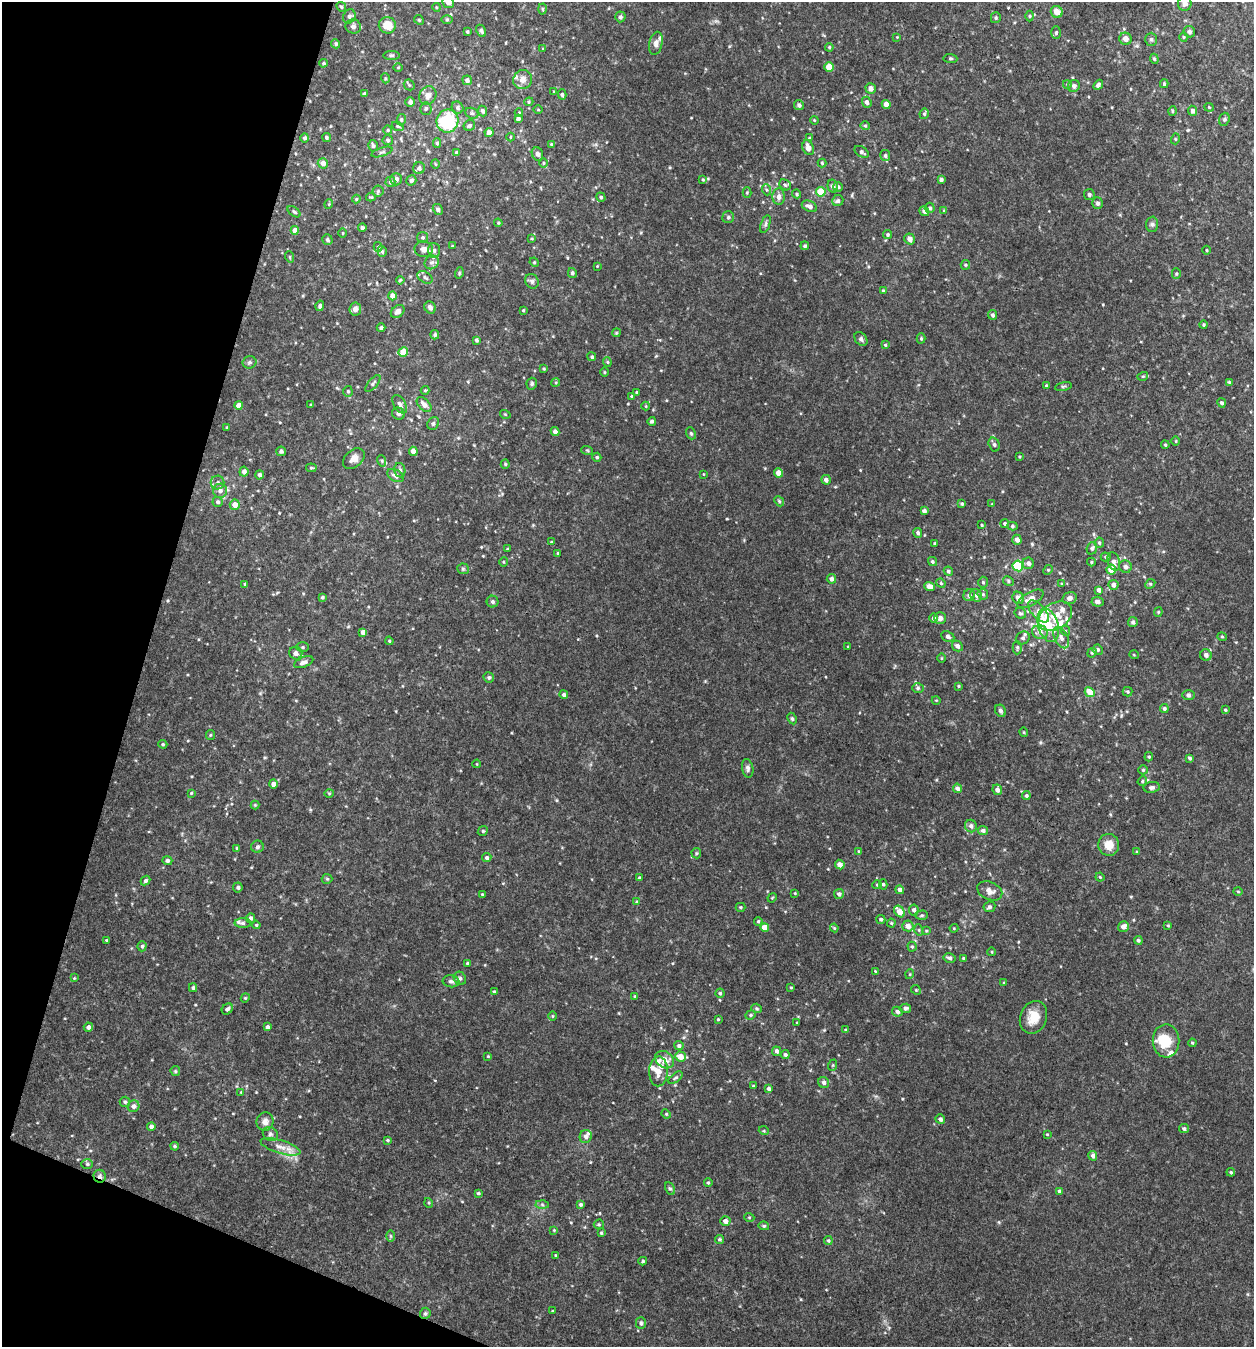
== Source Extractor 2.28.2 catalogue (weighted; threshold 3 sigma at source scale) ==
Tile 9 of 4 x 4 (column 1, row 3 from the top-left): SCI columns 265-1516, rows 1349-2693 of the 5404 x 5390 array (HDU 1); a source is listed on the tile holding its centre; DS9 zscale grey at full resolution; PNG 1256 x 1349 px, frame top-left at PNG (2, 2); each listed source drawn as its Kron ellipse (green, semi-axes under 4 px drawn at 4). Shown black and unused: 14% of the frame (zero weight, under 3 of 4 exposures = <1% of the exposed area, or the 3 px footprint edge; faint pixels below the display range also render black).
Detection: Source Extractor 2.28.2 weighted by HDU 2 'WHT'; one run over the whole footprint, this tile lists its part. Background 0.0844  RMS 0.0074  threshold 0.0332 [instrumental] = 3 sigma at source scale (4.5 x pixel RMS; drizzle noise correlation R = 1.50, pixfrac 1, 0.05/0.05 arcsec/px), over >= 5 px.
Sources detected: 474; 1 inside a brighter object's white glare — neither listed nor drawn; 21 inside a brighter listed object's ellipse — not listed separately; the other 452 listed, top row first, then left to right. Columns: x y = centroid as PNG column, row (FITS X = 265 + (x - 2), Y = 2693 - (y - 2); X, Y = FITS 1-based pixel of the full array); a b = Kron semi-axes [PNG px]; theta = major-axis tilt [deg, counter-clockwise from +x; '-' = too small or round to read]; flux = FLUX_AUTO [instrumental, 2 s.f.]
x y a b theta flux
448 2 6 6 - 5.2
1185 3 7 7 - 3.6
341 7 5 4 - 0.93
436 7 4 3 - 0.65
542 9 5 3 - 0.73
1057 12 6 5 - 6
349 16 7 6 - 1.8
1030 16 5 3 - 0.74
620 17 5 5 - 1.5
996 18 5 5 - 1.1
419 20 5 4 - 0.77
447 20 6 4 0 0.88
387 25 8 8 - 9.5
353 26 8 7 - 2.1
481 31 6 4 -60 1.9
467 32 3 3 - 0.95
1189 32 6 5 - 1.5
1056 33 6 5 - 1.6
897 37 4 4 - 0.57
1184 37 4 4 - 0.77
1125 39 6 6 - 3.7
1151 39 6 5 - 1.5
656 43 12 6 76 3.7
336 44 5 4 - 1.2
829 47 4 4 - 0.89
543 49 4 3 - 0.55
392 55 8 4 1 1.2
950 58 7 4 -5 1.1
1154 59 5 4 - 1
323 63 4 3 - 0.9
829 67 5 4 - 13
398 68 5 3 - 0.63
385 78 5 3 - 0.78
467 80 5 4 - 2.4
523 80 9 9 - 4.6
1067 84 4 4 - 0.8
1164 84 4 3 - 1.2
409 85 6 5 - 1
1098 85 5 4 - 1.7
1074 86 6 5 - 1.9
871 88 5 5 - 3.3
554 92 3 3 - 0.69
365 94 4 3 - 1.7
562 94 5 4 - 1
428 96 9 8 - 4.4
410 102 5 4 - 2.8
529 102 5 4 - 0.86
867 102 5 4 - 2.2
886 104 4 4 - 5.7
799 105 5 5 - 2
1209 107 4 4 - 0.76
458 108 6 5 - 1.8
426 109 6 5 - 1.7
538 110 4 3 - 0.62
482 111 5 4 - 2
1172 111 5 3 - 0.77
1192 111 5 4 - 2.4
472 113 7 5 -21 1.4
519 113 4 3 - 0.79
924 114 5 4 - 0.95
518 118 4 3 - 1.9
1224 119 7 5 69 1.2
401 120 5 4 - 1.2
814 120 4 3 - 0.6
447 121 11 11 - 40
469 125 6 5 - 2
398 126 6 4 -21 0.99
865 126 4 4 - 0.85
388 130 4 4 - 0.86
489 133 4 4 - 4.1
326 137 5 4 - 1.4
510 137 4 3 - 0.56
305 138 4 4 - 1.6
809 138 4 3 - 0.66
1175 139 5 3 - 0.76
388 140 5 5 - 1.4
437 143 5 4 - 1.2
551 144 4 3 - 0.74
373 146 6 5 - 1.7
808 148 8 5 -70 4.7
382 152 11 3 18 1.3
862 152 8 5 -35 1.9
456 153 4 3 - 1.9
537 154 7 5 -66 2.2
885 156 6 5 - 1.5
323 163 5 5 - 3.9
543 163 5 3 - 0.75
822 163 4 4 - 0.83
435 164 5 3 - 0.58
419 168 6 6 - 2.5
396 179 6 6 - 2.6
411 180 5 5 - 2
703 180 4 3 - 0.75
941 180 4 4 - 1.4
390 182 5 5 - 1.7
785 185 6 5 - 1.1
833 186 7 5 -77 3.1
838 187 5 4 - 1.6
767 190 6 4 -69 1.1
378 191 5 5 - 1.2
821 192 5 4 - 16
747 193 5 4 - 0.83
797 194 5 3 - 0.88
1089 195 5 5 - 1.7
779 196 8 6 88 3.4
371 197 5 4 - 0.82
601 197 5 4 - 1.2
356 199 4 4 - 0.67
838 201 6 5 - 1.8
1098 203 6 5 - 1.8
329 204 5 3 - 0.61
809 206 8 5 -22 3.8
930 208 5 5 - 1.5
438 210 6 4 -58 1.1
924 211 5 4 - 2.2
944 211 4 4 - 0.67
294 212 7 4 -36 1.2
728 217 6 6 - 1.4
498 223 4 3 - 0.78
765 224 9 4 72 1.5
1152 224 7 6 - 1.7
362 228 4 4 - 1
295 230 4 4 - 4.9
343 233 4 3 - 0.57
888 235 4 4 - 1
423 237 5 5 - 1.1
532 239 4 2 - 0.59
910 239 5 5 - 3.2
327 240 5 5 - 1.5
452 246 4 3 - 0.6
805 246 4 4 - 1.3
378 247 5 4 - 0.98
424 249 9 8 - 4.2
434 250 7 6 - 2.3
1206 250 4 3 - 0.67
382 251 5 4 - 1.2
290 257 6 3 -71 0.61
432 262 7 6 - 1.9
534 262 5 4 - 0.68
965 265 5 4 - 0.84
597 266 3 3 - 0.47
459 273 5 3 - 0.72
572 273 5 4 - 1.6
1176 274 5 4 - 0.94
425 277 8 5 -31 1.9
400 280 4 3 - 0.68
532 281 7 6 - 1.9
883 291 3 3 - 0.78
392 296 4 4 - 5.4
320 306 5 4 - 1.5
430 307 6 5 - 2.1
355 309 6 5 - 3.6
523 310 3 3 - 0.72
398 311 8 5 40 3.2
992 315 5 4 - 1.7
1204 325 4 4 - 0.93
381 328 4 4 - 1.4
616 333 4 3 - 0.69
435 335 4 4 - 1.3
921 338 5 4 - 0.88
861 339 8 5 -54 1.7
476 340 4 3 - 1.5
885 345 4 3 - 0.75
403 352 5 4 - 11
592 357 4 4 - 1.3
249 362 7 6 - 1.5
607 362 4 4 - 0.76
544 369 3 3 - 0.66
604 372 5 3 - 0.61
1143 376 5 3 - 0.79
556 382 4 3 - 0.71
1229 382 4 3 - 0.88
373 383 10 4 50 1.5
532 384 6 5 - 1.2
1046 385 3 3 - 0.7
1063 386 8 3 13 1
425 390 4 4 - 0.72
348 391 5 4 - 1.1
637 392 3 3 - 0.76
631 396 4 3 - 0.87
1222 403 5 4 - 1.4
400 404 10 6 -59 2.3
239 405 4 4 - 4.7
311 405 3 3 - 0.67
424 405 9 5 -47 4.2
646 406 4 4 - 0.66
398 414 6 6 - 2.3
505 414 5 3 - 0.63
652 421 4 3 - 1.2
433 423 7 5 61 1.5
227 428 3 3 - 1.2
555 431 4 4 - 2.7
691 433 6 4 -68 0.96
1176 441 5 3 - 0.59
994 444 7 5 -73 1.7
1165 445 4 3 - 0.82
587 450 6 3 -19 0.77
281 451 5 4 - 1.5
413 451 4 4 - 5.4
597 457 4 4 - 1.1
1019 457 4 3 - 0.64
354 459 12 8 41 5.2
382 461 6 3 -72 0.82
505 464 4 4 - 0.84
311 468 5 4 - 0.79
400 470 7 5 -79 2
244 472 5 4 - 2.8
778 473 4 4 - 6.8
703 474 3 2 - 0.43
260 475 4 4 - 2
395 475 9 5 -29 3.4
826 480 5 4 - 2.3
217 483 7 6 - 2
220 491 7 7 - 3.1
779 501 5 4 - 0.95
218 502 5 5 - 1.5
962 504 4 3 - 1
992 504 4 3 - 0.64
235 505 5 5 - 5.3
924 511 4 3 - 2.1
1005 524 4 4 - 1.4
982 525 3 3 - 0.68
1012 526 5 4 - 1.4
918 533 5 4 - 1.5
1017 540 5 4 - 3.5
551 542 4 4 - 0.64
1099 543 5 4 - 1.3
935 544 3 3 - 1.1
1092 548 6 5 - 1.5
507 549 4 3 - 0.6
558 553 4 3 - 0.95
1106 557 5 4 - 0.85
932 561 5 4 - 1.1
1114 561 9 6 -72 2.4
503 562 5 3 - 0.66
1091 562 4 4 - 0.82
1028 563 6 5 - 2.4
1018 566 5 5 - 42
1125 567 6 6 - 2.4
463 569 6 5 - 1.2
1048 570 5 4 - 0.88
1111 570 5 4 - 9.5
948 571 5 4 - 1.1
831 579 5 4 - 2.8
1008 581 6 4 -28 1.2
983 582 5 4 - 1.1
941 583 5 4 - 0.83
245 584 3 3 - 0.85
1062 584 4 3 - 0.58
1150 584 5 4 - 0.81
1113 585 5 5 - 3
929 586 5 4 - 4.8
1099 590 4 3 - 2.8
983 594 6 5 - 1.1
969 595 6 5 - 2.4
976 595 6 5 - 1.9
322 597 3 3 - 1.1
1018 598 6 5 - 3.4
1069 598 7 6 - 3.3
1030 599 14 7 29 5
492 602 6 6 - 1.4
1098 602 6 5 - 2.3
1038 611 14 6 -48 4.1
1158 612 4 4 - 0.73
1020 613 6 5 - 1.3
1055 616 18 13 33 11
933 618 5 4 - 1.7
940 618 6 6 - 2.6
1133 622 5 5 - 1.3
1048 625 17 10 -73 14
1066 631 5 3 - 0.68
363 632 4 4 - 3.1
1040 632 8 7 - 3.1
948 637 7 5 -26 2.1
1222 637 4 4 - 0.84
1023 638 7 6 - 1.7
1061 638 11 6 -62 3.6
389 641 4 3 - 0.77
957 646 6 5 - 2.4
303 647 6 5 - 1.1
848 647 3 3 - 0.52
1017 648 7 4 88 1.2
1098 650 5 5 - 1.5
296 653 7 6 - 2.5
1092 653 5 4 - 0.95
1134 655 5 3 - 0.55
1206 655 6 5 - 2.6
941 658 5 3 - 0.72
304 662 10 5 22 2.5
489 677 5 5 - 1.2
958 686 3 3 - 0.75
918 688 6 5 - 1.1
1090 692 5 4 - 9.8
1128 692 5 4 - 0.96
564 695 4 4 - 1.8
1188 695 6 5 - 1.4
936 700 4 3 - 0.53
1164 709 4 4 - 1.5
1225 710 4 3 - 0.85
1000 711 6 5 - 2.4
792 719 6 4 -62 1.2
1024 732 4 3 - 0.62
210 735 5 4 - 0.85
163 744 4 3 - 0.87
1149 757 4 4 - 0.88
1189 758 4 3 - 1.3
477 764 4 3 - 0.46
748 768 9 5 -79 2
1143 770 5 4 - 0.85
1142 781 5 4 - 0.95
273 784 4 4 - 3.7
1152 787 8 5 9 1.8
957 788 5 4 - 2.9
997 790 5 5 - 2.8
191 793 4 3 - 0.7
329 793 5 3 - 0.75
1026 796 4 4 - 1.5
255 805 4 4 - 0.62
971 826 6 6 - 2.6
983 830 5 4 - 1.7
483 831 5 4 - 0.9
1109 845 11 10 - 7.9
257 847 6 6 - 1.6
237 848 4 4 - 0.89
859 851 4 4 - 0.66
1137 852 3 3 - 0.75
696 853 5 4 - 0.92
487 858 5 4 - 1.6
167 861 5 4 - 1.9
840 864 5 4 - 4
1100 877 4 4 - 0.78
640 878 4 3 - 1.2
327 879 5 5 - 0.9
146 881 5 4 - 1.3
883 884 5 4 - 1.1
877 885 5 4 - 0.89
238 887 5 5 - 1.6
900 890 4 4 - 3
990 891 13 9 -23 4.3
1238 891 5 3 - 0.59
795 893 4 3 - 0.57
482 894 3 3 - 0.52
839 894 5 5 - 1.9
772 898 5 3 - 0.62
637 902 4 4 - 1.1
740 907 5 4 - 0.92
989 907 6 5 - 1.7
914 910 5 5 - 2
899 912 6 4 -50 8.4
922 915 6 4 1 1.1
251 918 5 4 - 1.8
881 919 4 4 - 1.2
758 921 4 3 - 0.89
243 923 8 5 -1 1.5
891 923 4 4 - 0.8
256 925 4 3 - 0.78
908 926 6 5 - 4.5
1123 926 6 5 - 3.6
1168 926 4 3 - 0.72
765 927 4 4 - 8.1
834 928 4 3 - 0.69
954 928 4 4 - 0.66
919 930 5 3 - 0.8
926 931 4 3 - 0.72
106 940 3 2 - 0.5
1138 940 4 4 - 1.3
142 946 5 4 - 1.3
912 947 5 4 - 0.92
992 952 4 3 - 0.5
949 958 6 5 - 1.7
963 958 4 3 - 0.73
467 963 4 4 - 1
875 971 4 3 - 0.6
910 974 5 3 - 0.67
74 978 3 3 - 0.53
460 978 7 6 - 1.6
451 981 8 6 -6 2.1
1004 983 4 4 - 0.95
791 987 3 2 - 0.63
193 988 4 3 - 1.3
916 990 5 4 - 0.94
494 992 3 3 - 0.76
720 993 4 4 - 1.1
635 996 4 3 - 0.62
245 998 4 3 - 0.66
757 1008 5 4 - 0.98
905 1008 6 4 10 1.6
227 1009 6 5 - 1.8
897 1012 5 5 - 2.1
751 1015 5 4 - 1.1
553 1016 5 3 - 0.64
1033 1017 17 13 70 10
718 1019 3 2 - 0.61
797 1023 3 3 - 0.57
88 1027 5 4 - 2.3
268 1027 4 3 - 1.8
845 1030 4 4 - 0.68
1166 1041 16 13 89 14
1192 1043 4 3 - 0.74
679 1046 4 4 - 1.6
777 1051 5 4 - 2.2
785 1055 4 4 - 1.4
488 1056 4 3 - 0.57
680 1056 5 5 - 7.3
665 1060 10 8 -36 5.1
833 1065 6 3 71 0.75
175 1071 5 4 - 0.81
658 1071 15 9 88 6
676 1078 8 4 39 1.4
824 1082 6 5 - 1.8
753 1086 3 3 - 0.74
769 1089 4 3 - 1.7
241 1092 4 3 - 0.55
125 1102 5 5 - 1.1
133 1106 6 5 - 2.7
666 1114 5 4 - 0.87
940 1119 5 4 - 2.2
265 1122 9 8 - 3.9
151 1126 4 4 - 2.1
1184 1129 5 4 - 1.6
764 1131 5 3 - 0.64
270 1134 8 7 - 1.9
1047 1134 3 3 - 0.57
586 1136 6 6 - 2.4
387 1140 4 3 - 0.91
175 1146 4 3 - 0.89
280 1147 21 6 -17 6.2
1093 1156 5 4 - 2.3
87 1164 6 5 - 1.2
1231 1172 4 3 - 0.92
100 1176 6 6 - 2.1
708 1183 4 4 - 0.9
670 1188 6 4 -60 1.1
1059 1191 4 3 - 1.3
478 1193 4 3 - 1
429 1203 5 3 - 0.74
581 1204 4 4 - 1.5
542 1205 6 4 -2 1.3
749 1217 5 3 - 0.68
725 1221 5 4 - 3.2
599 1224 5 5 - 0.85
764 1226 5 4 - 1.1
554 1230 3 3 - 0.52
601 1233 4 3 - 0.7
391 1236 6 4 -89 0.83
719 1239 4 4 - 1
828 1241 4 4 - 0.95
555 1255 4 3 - 0.5
643 1261 4 3 - 1.1
552 1311 4 2 - 0.48
425 1313 6 5 - 1.3
641 1323 6 5 - 1.4
Overlapping masked pixels (flux is a lower limit): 1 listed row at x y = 100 1176
Isophote crosses this tile's border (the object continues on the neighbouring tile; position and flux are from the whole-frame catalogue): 2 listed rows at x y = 448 2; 1185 3